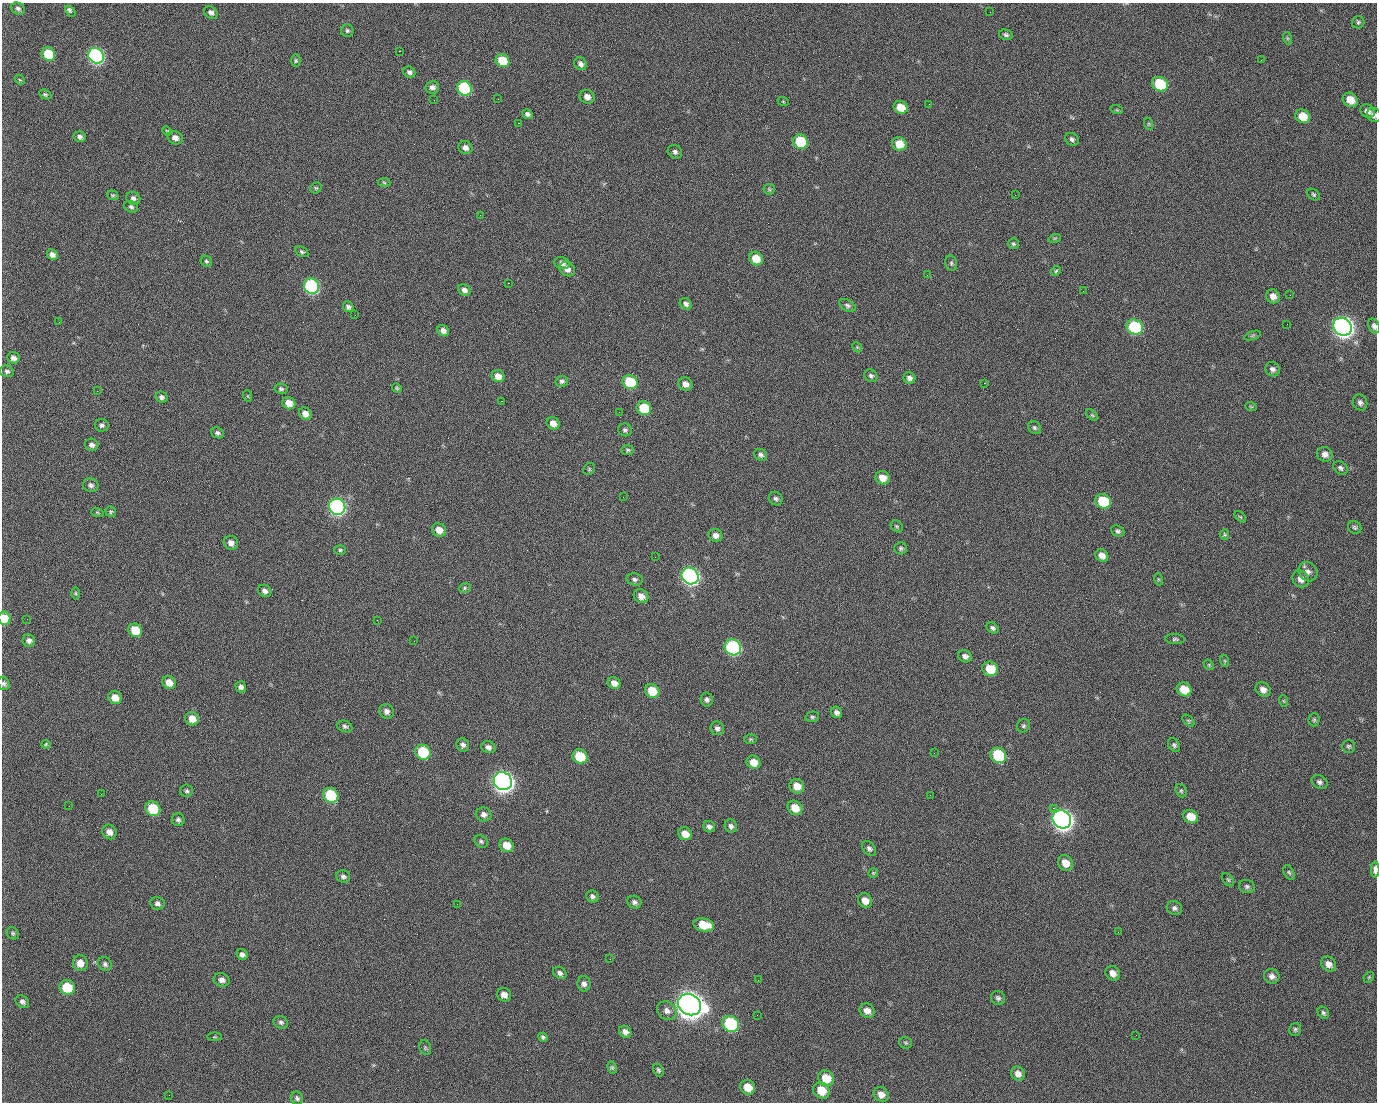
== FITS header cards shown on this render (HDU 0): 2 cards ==
NAXIS1  =                 1375 / length of data axis 1
NAXIS2  =                 1100 / length of data axis 2

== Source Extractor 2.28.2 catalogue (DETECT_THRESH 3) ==
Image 1375 x 1100 px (HDU 0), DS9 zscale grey, 1 PNG px = 1 image px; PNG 1379 x 1104 px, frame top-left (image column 1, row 1100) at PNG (2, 3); each listed source drawn as its Kron ellipse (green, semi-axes under 4 px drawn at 4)
Background 1460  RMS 29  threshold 87.6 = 3 sigma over >= 5 px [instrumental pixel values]
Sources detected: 265; all 265 listed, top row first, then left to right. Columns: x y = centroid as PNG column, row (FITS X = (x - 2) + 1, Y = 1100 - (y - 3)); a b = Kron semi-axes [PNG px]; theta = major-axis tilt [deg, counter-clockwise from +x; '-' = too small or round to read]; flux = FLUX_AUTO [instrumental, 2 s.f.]
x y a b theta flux
18 8 7 5 -25 5.1e+03
70 11 6 3 -50 7.2e+03
211 12 7 5 -36 7.2e+03
990 12 2 2 - 1.7e+03
1358 22 6 6 - 3.5e+03
347 30 6 6 - 3.8e+03
1006 35 7 5 -14 4.1e+03
1287 38 6 4 -72 2.7e+03
399 51 2 2 - 2.2e+04
48 54 7 6 - 7.4e+04
96 56 8 7 - 5.1e+05
1261 60 2 2 - 8.6e+02
296 61 6 4 89 2.9e+03
502 61 7 6 - 5.8e+04
580 64 7 6 - 7.8e+03
409 72 6 5 - 5.7e+03
20 80 5 4 - 2.4e+03
1160 84 8 7 - 1.1e+05
432 87 7 6 - 7.6e+03
464 88 8 7 - 1.8e+05
45 94 6 4 -25 3.3e+03
587 97 7 6 - 1.3e+04
498 99 2 2 - 1.3e+03
434 100 2 2 - 4.1e+03
1350 100 8 6 -34 2.7e+04
783 101 6 3 -20 2.0e+03
929 104 2 2 - 7.6e+02
901 107 7 6 - 3.5e+04
1117 110 6 4 -18 2.3e+03
1368 111 8 6 -32 1.0e+04
527 114 5 4 - 5.9e+03
1374 115 7 6 - 6.7e+03
1303 116 7 6 - 3.5e+04
518 123 2 2 - 2.5e+04
1149 124 6 4 -71 2.5e+03
167 131 5 4 - 2.2e+03
80 137 6 5 - 5.9e+03
175 138 8 6 -23 1.1e+04
1072 139 7 6 - 5.0e+03
801 142 7 7 - 9.3e+04
899 144 7 6 - 3.2e+04
465 148 7 6 - 1.0e+04
675 152 7 6 - 5.5e+03
384 183 6 4 -3 2.6e+03
316 188 6 5 - 2.5e+03
769 189 6 5 - 2.9e+03
113 195 6 4 -18 2.9e+03
1015 195 2 2 - 7.1e+03
1313 195 7 5 -40 3.2e+03
133 198 7 6 - 6.4e+03
131 207 7 5 -18 4.6e+03
480 215 2 2 - 7.4e+02
1055 238 6 4 18 2.4e+03
1013 244 5 5 - 3.2e+03
302 252 7 5 -29 3.9e+03
52 254 5 5 - 8.7e+03
756 258 7 6 - 3.2e+04
206 261 6 5 - 3.5e+03
562 263 8 6 -12 8.6e+03
951 263 8 5 -78 3.8e+03
567 269 8 6 -34 1.1e+04
1056 271 5 4 - 2.5e+03
927 275 2 2 - 8.7e+02
508 283 2 2 - 5.7e+04
311 286 8 7 - 3.2e+05
464 290 6 5 - 7.4e+03
1083 291 2 2 - 3.2e+03
1290 295 2 2 - 1.9e+03
1273 296 7 6 - 1.2e+04
686 304 6 5 - 6.2e+03
847 305 9 5 -28 5.5e+03
348 307 5 5 - 5.1e+03
355 315 2 2 - 1.1e+03
59 322 2 2 - 1.5e+03
1287 324 2 2 - 1.2e+03
1374 326 7 5 -69 5.9e+03
1135 327 8 7 - 1.8e+05
1342 327 9 8 - 1.4e+06
443 331 6 5 - 9.6e+03
1252 335 8 4 19 3.1e+03
857 347 5 4 - 2.5e+03
13 358 6 5 - 8.3e+03
1272 369 7 7 - 6.5e+03
7 371 7 5 -14 5.2e+03
498 376 6 6 - 1.6e+04
871 376 7 6 - 4.8e+03
909 378 6 5 - 7.0e+03
562 381 6 5 - 5.0e+03
630 382 8 7 - 9.3e+04
984 383 2 2 - 2.1e+04
685 384 7 6 - 1.1e+04
397 388 5 4 - 2.5e+03
281 389 7 5 -10 4.2e+03
97 391 3 2 - 1.5e+03
248 396 6 3 -71 1.7e+03
161 397 6 5 - 5.2e+03
501 401 3 2 - 5.9e+04
1360 402 8 7 - 6.8e+03
289 403 7 6 - 2.0e+04
1251 407 6 3 -19 2.2e+03
644 408 7 6 - 6.9e+04
619 412 2 2 - 7.5e+02
305 414 6 6 - 1.4e+04
1092 415 7 4 -44 2.9e+03
553 423 7 6 - 1.4e+04
102 425 7 6 - 5.0e+03
1034 428 7 5 -45 4.2e+03
625 430 7 6 - 4.6e+03
217 433 6 5 - 5.1e+03
92 445 7 6 - 7.3e+03
628 450 6 5 - 3.3e+03
1325 454 8 7 - 1.0e+04
761 455 7 5 -31 5.3e+03
1340 468 8 6 -34 5.4e+03
589 469 6 5 - 3.1e+03
882 478 7 6 - 2.1e+04
91 485 8 7 - 6.0e+03
623 497 2 2 - 3.1e+03
776 499 7 6 - 5.1e+03
1103 501 8 7 - 8.9e+04
337 507 8 7 - 5.6e+05
97 512 6 4 -19 2.5e+03
111 512 5 5 - 2.6e+03
1240 517 7 4 -44 2.6e+03
897 526 6 5 - 2.9e+03
1355 527 7 6 - 3.9e+03
439 530 7 6 - 2.0e+04
1118 531 7 5 -29 4.7e+03
715 535 7 6 - 9.9e+03
1225 535 5 4 - 2.5e+03
231 543 7 6 - 1.0e+04
901 548 6 6 - 3.9e+03
340 550 6 5 - 3.0e+03
1102 555 7 5 -37 1.3e+04
655 557 2 2 - 8.1e+02
1308 572 10 9 - 1.0e+04
690 576 9 8 - 6.7e+05
635 579 8 6 -14 5.2e+03
1158 579 6 4 -72 2.6e+03
1301 579 9 7 -41 1.3e+04
465 588 6 5 - 3.2e+03
265 591 7 5 -32 7.3e+03
76 593 6 4 -89 2.7e+03
641 596 8 6 -36 1.5e+04
4 618 6 6 - 4.0e+04
27 619 2 2 - 4.1e+03
377 620 2 2 - 1.2e+04
992 628 6 5 - 5.1e+03
135 630 7 6 - 4.1e+04
1175 639 9 5 -3 3.9e+03
29 640 6 6 - 6.7e+03
414 641 2 2 - 7.4e+02
733 647 8 7 - 3.1e+05
965 656 7 6 - 7.8e+03
1225 661 6 4 -71 2.3e+03
1209 665 6 4 -48 2.6e+03
990 669 8 7 - 4.5e+04
169 682 7 6 - 2.0e+04
4 683 7 6 - 4.6e+03
614 683 7 5 -32 1.1e+04
241 687 5 5 - 7.1e+03
1184 689 8 6 -33 3.8e+04
1263 690 8 6 -38 1.1e+04
652 691 7 6 - 4.4e+04
115 698 7 6 - 1.9e+04
707 700 7 6 - 5.8e+03
1284 701 6 3 -71 2.2e+03
386 711 7 7 - 8.1e+03
836 712 6 5 - 7.1e+03
812 717 7 5 13 3.9e+03
192 719 7 6 - 2.1e+04
1314 720 6 5 - 3.3e+03
1188 721 7 4 -45 3.0e+03
345 726 8 5 -21 4.4e+03
1023 726 7 6 - 4.1e+03
717 728 7 6 - 6.1e+03
751 739 6 4 -1 2.7e+03
46 744 4 4 - 2.3e+03
463 745 7 6 - 6.5e+03
1174 745 7 5 -55 4.4e+03
1348 746 6 6 - 3.8e+03
488 747 7 6 - 6.8e+03
423 752 8 7 - 9.7e+04
934 753 3 2 - 1.7e+03
998 755 8 7 - 1.2e+05
580 756 8 7 - 7.1e+04
753 762 7 6 - 2.1e+04
503 781 9 8 - 1.5e+06
1319 782 8 6 -32 5.8e+03
797 786 7 7 - 2.3e+04
187 791 6 6 - 3.9e+03
1181 791 7 5 -68 3.6e+03
101 794 2 2 - 2.5e+03
331 795 8 7 - 1.4e+05
930 795 2 2 - 8.0e+03
69 806 2 2 - 7.6e+02
795 808 8 6 -39 2.9e+04
1053 808 2 2 - 1.7e+04
153 809 8 7 - 7.3e+04
484 814 8 7 - 8.1e+03
1191 816 7 6 - 3.0e+04
1062 819 10 8 -42 1.5e+06
178 820 6 6 - 5.2e+03
731 826 7 6 - 6.1e+03
709 827 6 5 - 6.4e+03
109 832 7 7 - 1.2e+04
685 834 7 6 - 2.0e+04
481 841 7 5 -40 4.1e+03
507 845 7 6 - 2.6e+04
869 848 8 6 -48 5.8e+03
1065 863 8 7 - 2.3e+04
1375 870 8 4 -90 1.5e+04
1289 872 8 5 -62 3.2e+03
873 873 5 4 - 2.3e+03
343 876 7 6 - 5.5e+03
1228 880 7 4 -53 3.0e+03
1247 886 8 6 -15 5.1e+03
592 896 6 6 - 4.9e+03
865 900 7 6 - 1.8e+04
634 902 7 6 - 6.1e+03
157 903 7 6 - 6.4e+03
457 904 2 2 - 1.8e+03
1174 908 8 6 -28 5.9e+03
704 925 10 6 -12 4.2e+04
1118 932 3 2 - 2.7e+03
13 933 7 5 -46 3.2e+03
242 955 6 5 - 7.2e+03
610 959 3 2 - 2.6e+03
80 963 8 7 - 1.8e+04
105 964 7 6 - 5.3e+03
1329 964 8 6 -45 1.1e+04
560 973 7 5 -30 5.8e+03
1113 973 8 6 -46 1.3e+04
1272 976 8 7 - 8.8e+03
1369 977 6 4 46 2.2e+03
222 980 8 6 -19 9.2e+03
758 980 2 2 - 2.0e+03
584 984 7 6 - 7.1e+03
67 987 7 7 - 5.9e+04
504 995 7 6 - 1.2e+04
998 998 7 6 - 4.7e+03
22 1002 7 6 - 5.7e+03
690 1005 12 10 -32 3.1e+06
667 1011 10 8 -38 1.1e+04
867 1011 7 7 - 1.3e+04
1323 1013 6 5 - 4.2e+03
757 1015 2 2 - 1.2e+03
281 1022 7 6 - 5.0e+03
731 1024 8 7 - 1.9e+05
1295 1029 6 6 - 3.8e+03
625 1032 6 5 - 9.6e+03
1136 1035 2 2 - 7.5e+02
214 1037 7 4 0 2.2e+03
543 1037 5 4 - 3.7e+03
906 1043 6 5 - 3.0e+03
425 1048 8 5 -70 3.3e+03
612 1067 6 4 -62 2.9e+03
658 1070 7 4 -62 3.5e+03
1018 1074 7 6 - 1.1e+04
826 1078 8 7 - 3.5e+04
748 1087 8 7 - 2.9e+04
821 1090 9 7 -44 3.5e+04
881 1094 8 7 - 1.4e+04
169 1095 2 2 - 5.2e+03
297 1098 7 6 - 4.6e+03
At the frame edge (FLAGS 8, measured only in part): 5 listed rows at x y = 1374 115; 1374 326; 4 618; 4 683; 1375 870